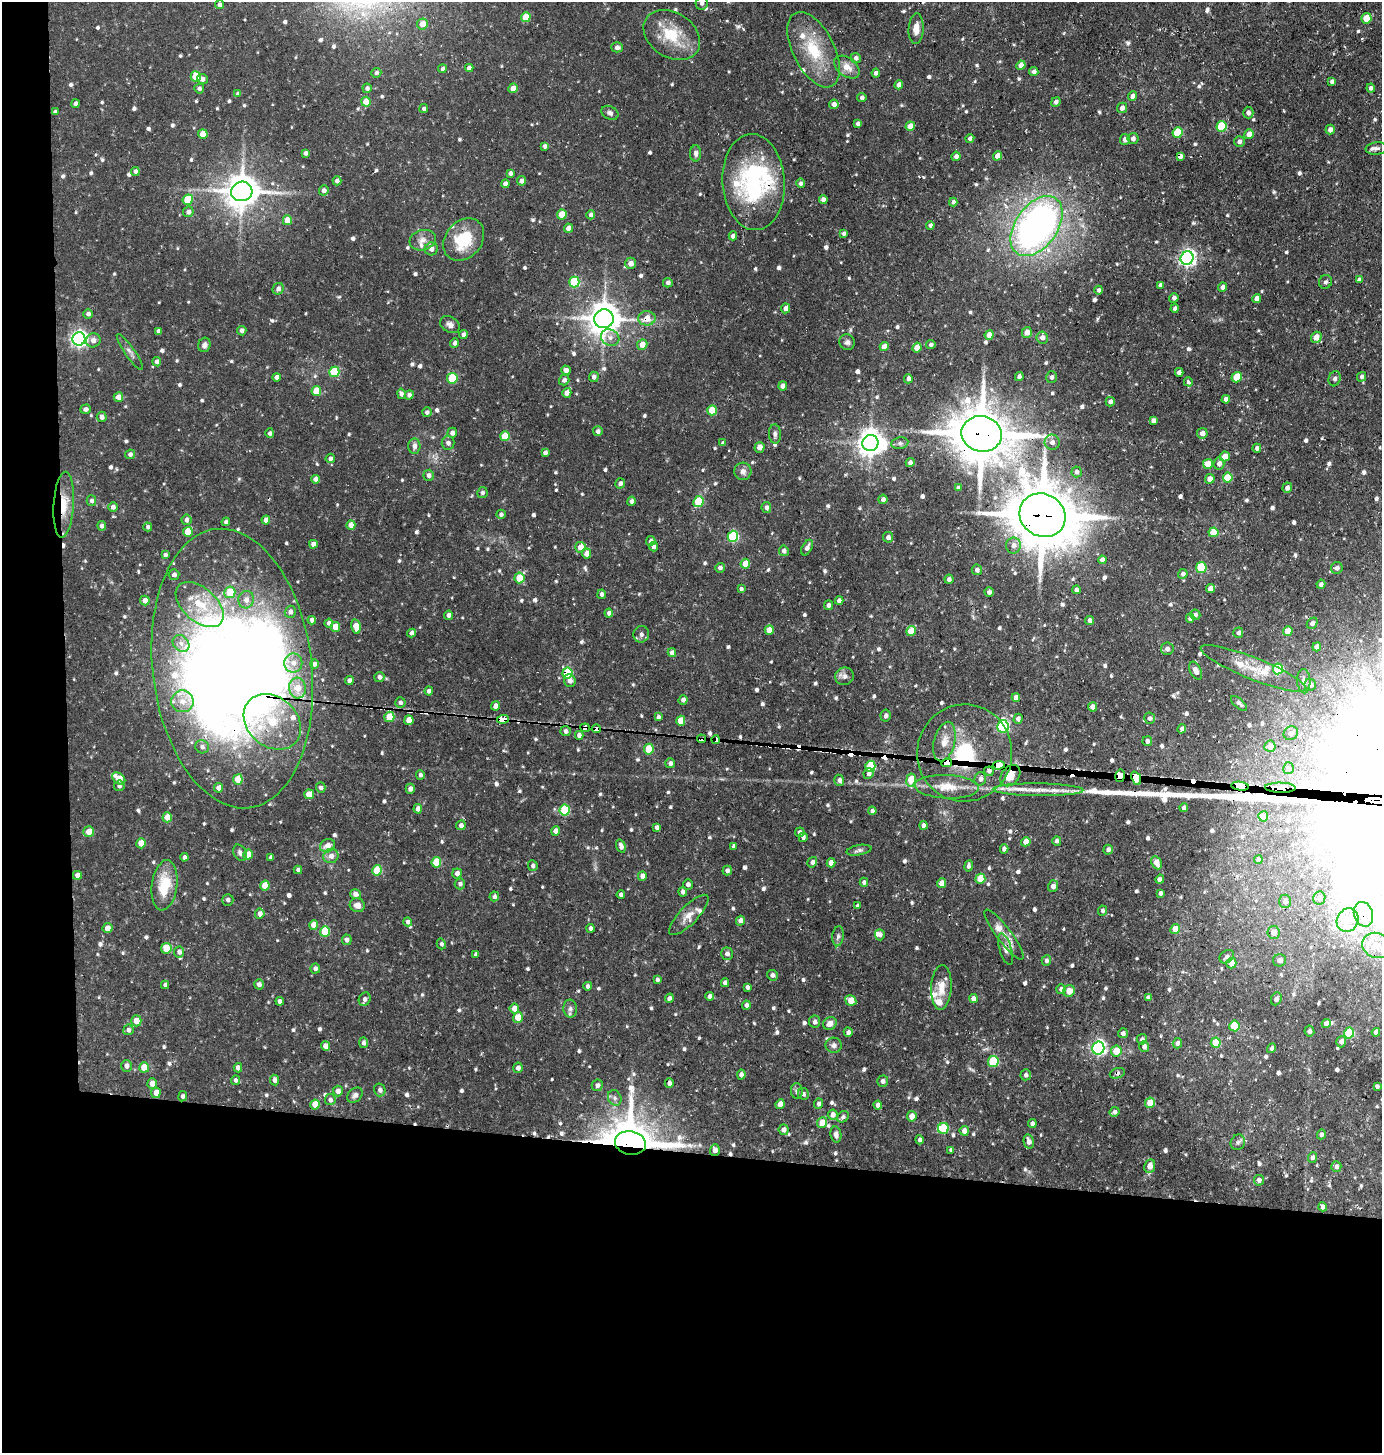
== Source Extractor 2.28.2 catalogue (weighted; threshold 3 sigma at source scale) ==
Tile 7 of 3 x 3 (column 1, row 3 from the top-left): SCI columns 140-1519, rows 2-1452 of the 4385 x 4355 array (HDU 1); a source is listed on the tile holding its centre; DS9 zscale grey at full resolution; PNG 1384 x 1455 px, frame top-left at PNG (2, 2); each listed source drawn as its Kron ellipse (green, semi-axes under 4 px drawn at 4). Shown black and unused: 24% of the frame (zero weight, under 3 of 4 exposures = <1% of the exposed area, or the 3 px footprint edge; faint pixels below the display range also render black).
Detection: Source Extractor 2.28.2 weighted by HDU 2 'WHT'; one run over the whole footprint, this tile lists its part. Background 0.0929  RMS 0.0063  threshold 0.0282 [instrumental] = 3 sigma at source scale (4.5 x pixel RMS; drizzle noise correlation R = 1.50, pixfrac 1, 0.05/0.05 arcsec/px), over >= 5 px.
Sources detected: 886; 3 inside a brighter object's white glare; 9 cosmic-ray / hot-pixel residue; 1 long thin detection or spike segment (spike, bleed or trail) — neither listed nor drawn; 17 inside a brighter listed object's ellipse — not listed separately; of the other 856, all 500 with FLUX_AUTO >= 1.72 (the completeness limit of this list) listed and drawn (356 fainter detections not listed), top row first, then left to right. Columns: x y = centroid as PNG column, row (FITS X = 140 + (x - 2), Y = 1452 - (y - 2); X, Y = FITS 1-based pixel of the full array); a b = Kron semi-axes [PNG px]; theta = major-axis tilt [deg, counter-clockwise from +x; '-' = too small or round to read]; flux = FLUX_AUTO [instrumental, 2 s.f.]
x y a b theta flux
702 3 7 6 - 1.9
219 5 4 4 - 2.6
526 17 5 4 - 16
1366 18 5 5 - 12
422 24 5 5 - 6.7
916 29 15 7 87 5.8
672 35 30 22 -33 25
617 47 6 5 - 2.4
813 50 41 21 -63 29
856 58 5 5 - 2.1
1021 65 5 4 - 4.5
847 67 14 9 -38 6.8
469 68 4 4 - 3.5
442 69 4 4 - 1.9
1034 72 4 4 - 2
376 73 5 4 - 1.8
876 73 4 4 - 2.2
196 76 5 5 - 20
202 79 5 5 - 2.7
1332 81 4 4 - 2.2
899 85 4 4 - 4.2
199 88 5 5 - 1.8
367 88 5 4 - 2
513 88 5 4 - 5.4
1371 88 4 4 - 1.9
238 94 4 4 - 2.2
1133 96 5 4 - 3.1
862 97 4 4 - 1.8
366 102 5 4 - 12
1056 102 5 4 - 1.9
76 104 4 4 - 2.3
834 104 5 4 - 2.8
1122 108 5 4 - 2.9
424 109 4 4 - 1.8
55 112 4 4 - 1.8
610 113 9 6 -28 2.1
1248 113 6 5 - 2.1
858 124 4 4 - 2.1
910 126 5 4 - 7.5
1222 126 5 5 - 32
1330 129 5 4 - 2.6
1177 133 5 5 - 24
203 134 5 4 - 12
1249 134 5 4 - 6.8
970 138 4 4 - 2.2
1133 138 6 5 - 2.2
1125 139 5 5 - 2.9
1239 141 5 5 - 2
545 146 4 4 - 2
1377 148 11 6 6 2.3
305 153 4 4 - 1.9
696 153 8 5 -89 2.2
956 156 5 4 - 2.6
997 156 4 4 - 5.5
1180 156 4 4 - 2.6
135 171 4 4 - 2
510 173 4 3 - 1.8
337 181 4 4 - 2.2
522 181 5 4 - 3.1
754 182 48 31 -86 75
800 183 5 4 - 2.1
505 184 4 4 - 2.7
324 190 5 4 - 2.6
242 191 10 9 - 1200
823 199 4 4 - 2.6
188 200 5 5 - 22
953 202 4 4 - 2.2
188 212 5 5 - 2.7
562 214 5 5 - 12
591 215 4 4 - 2.2
287 220 5 4 - 9.3
930 225 4 4 - 1.8
1037 226 34 21 54 290
569 228 4 4 - 4.3
844 233 4 4 - 1.8
733 236 4 4 - 2.6
423 240 13 10 16 4.8
464 240 23 18 49 27
431 249 6 6 - 2.9
1187 258 7 6 - 240
631 263 6 5 - 4
1359 280 4 4 - 2.2
574 282 5 5 - 36
1326 282 7 6 - 1.9
668 283 5 4 - 2
1160 285 4 3 - 1.9
1222 287 5 4 - 2.4
278 289 6 5 - 2.3
1099 290 4 4 - 1.8
1174 298 5 4 - 2
1257 298 4 4 - 4
786 308 5 4 - 3.4
1175 308 4 4 - 2.4
88 314 5 4 - 2.1
647 318 9 7 2 8.3
604 319 10 9 - 1100
450 325 10 8 -31 2.9
159 331 4 4 - 1.9
242 331 5 4 - 2.6
1027 332 5 5 - 4.4
463 335 4 4 - 2.4
989 335 5 4 - 7.8
610 337 9 8 - 3.6
1042 337 6 5 - 2.9
1316 337 5 5 - 6
79 339 6 6 - 220
93 340 7 7 - 3.4
847 342 8 7 - 2.1
454 343 4 4 - 1.8
204 345 7 6 - 2.2
642 345 5 5 - 5.4
931 345 5 4 - 1.8
884 347 4 4 - 6
917 348 5 4 - 6.2
130 352 22 5 -55 3
157 362 4 4 - 2.7
566 370 5 4 - 3.4
334 372 5 5 - 31
1179 372 4 4 - 3
1019 376 4 4 - 2
277 377 4 4 - 2.9
594 377 5 5 - 2.4
1051 377 6 5 - 1.9
1237 377 5 5 - 16
1362 377 5 4 - 1.8
452 378 5 5 - 28
908 379 5 4 - 2.3
1335 379 8 6 72 2
564 380 5 5 - 2.3
1188 382 4 4 - 1.8
783 386 4 4 - 3.8
316 391 5 5 - 16
567 393 5 4 - 4
401 394 5 4 - 2.1
409 395 4 4 - 2.2
118 397 5 4 - 4.7
1226 399 4 4 - 2.2
1110 402 5 4 - 2.5
86 409 5 4 - 2.1
712 410 5 5 - 16
427 412 5 5 - 1.9
102 417 5 5 - 2.7
1153 420 4 4 - 2.3
598 431 5 5 - 2
270 433 5 4 - 1.9
452 433 5 4 - 2.5
1202 433 5 5 - 4.2
775 434 9 6 -87 2
982 434 20 17 -13 3100
505 436 5 5 - 17
1052 442 7 7 - 2.8
448 443 6 6 - 2.3
723 443 4 4 - 1.9
870 443 8 8 - 740
900 443 8 6 9 1.9
414 446 7 6 - 3.1
760 447 5 5 - 4.6
1257 448 4 4 - 2.2
545 453 4 4 - 1.9
130 454 5 4 - 1.9
1225 456 5 5 - 6.2
330 458 5 4 - 2
910 463 4 4 - 2.2
1208 464 5 5 - 7.8
1219 464 6 5 - 2.8
743 471 8 8 - 3.1
1077 472 5 5 - 2.5
429 475 5 5 - 2.3
1228 478 5 5 - 16
316 479 4 4 - 2.9
1210 479 5 4 - 5.2
620 483 5 5 - 1.9
958 488 4 4 - 2
1287 488 5 4 - 2.7
482 493 5 5 - 1.9
883 499 5 4 - 2.6
91 501 5 4 - 2
631 501 5 4 - 2
698 502 6 5 - 24
64 505 33 10 86 13
113 507 4 4 - 2.4
766 507 5 5 - 2.3
501 514 5 4 - 1.8
1043 515 23 21 -32 3900
186 520 5 5 - 2.4
266 520 4 4 - 4.6
226 522 4 4 - 1.8
351 525 4 4 - 5.6
102 526 5 4 - 2.2
148 527 4 4 - 1.9
188 532 5 4 - 11
1213 532 5 5 - 17
733 536 6 5 - 55
888 537 5 5 - 2.2
651 541 5 4 - 2.3
313 544 4 4 - 3.6
1013 545 8 7 - 3.7
580 547 5 5 - 7.2
653 547 5 4 - 2.2
807 548 8 5 62 2.6
784 551 5 5 - 2.5
587 553 5 4 - 5.7
165 555 4 3 - 1.8
1102 560 4 4 - 3.2
745 564 5 4 - 10
1201 567 5 5 - 33
720 568 5 4 - 2.3
1337 568 6 5 - 2
977 570 5 5 - 2
1183 574 5 4 - 2
174 575 5 5 - 2.6
519 578 5 5 - 13
949 579 4 4 - 2
1321 584 4 4 - 1.9
741 589 4 3 - 1.8
1210 589 4 4 - 4.4
1076 590 4 4 - 2.1
230 592 6 5 - 18
989 592 4 4 - 1.8
602 594 4 4 - 1.9
145 600 5 4 - 4.1
246 600 9 7 76 4.5
839 601 4 4 - 2.4
200 605 28 17 -41 22
828 605 4 4 - 2
290 612 6 5 - 2.6
609 613 4 4 - 1.9
449 615 4 4 - 2.3
1195 615 5 5 - 2
1190 618 4 4 - 1.8
312 620 4 4 - 2.3
1090 620 4 4 - 2.4
329 623 4 4 - 1.7
1312 623 6 5 - 2.1
356 626 7 4 -79 9.8
335 627 5 4 - 9.6
769 630 5 4 - 7.4
911 631 5 4 - 12
1288 631 5 4 - 9.2
412 633 4 4 - 2.3
1238 633 5 5 - 2.2
641 634 8 7 - 2.5
181 643 9 7 -44 3.4
1317 647 4 4 - 3.7
1167 649 6 6 - 2.1
672 653 4 4 - 3.4
293 663 9 9 - 4.7
314 664 4 4 - 2
232 668 140 79 -83 650
1253 668 56 11 -22 19
1278 669 5 5 - 33
1196 671 9 5 -64 4.8
567 673 5 5 - 33
844 676 9 8 - 2.8
379 677 5 5 - 2.6
349 680 4 4 - 2.7
570 680 6 6 - 2.5
1304 681 12 6 -87 3
1310 685 6 5 - 2.6
298 688 10 8 -85 8.5
429 691 4 4 - 2.2
1016 698 4 4 - 3.9
683 700 5 4 - 2.5
182 701 11 11 - 6.9
400 702 5 5 - 2
1239 703 10 4 -41 2.2
496 706 4 4 - 3.9
1093 707 5 4 - 3.5
886 715 6 5 - 1.7
389 717 5 5 - 16
658 717 4 4 - 1.8
1150 718 5 5 - 2.2
503 719 6 4 6 100
1018 719 5 4 - 2.3
409 720 5 4 - 7.9
681 721 5 4 - 8.9
272 722 31 25 -41 43
1003 726 6 5 - 87
585 728 5 3 - 55
596 729 5 4 - 81
1182 729 5 4 - 2.3
566 731 5 5 - 2.2
1291 733 7 6 - 2.9
579 735 4 4 - 2.7
701 739 4 3 - 65
716 740 4 3 - 270
1147 741 5 4 - 2.6
944 742 20 10 76 8.1
1270 746 5 5 - 4.7
202 747 7 6 - 2.2
649 749 5 5 - 18
965 753 48 47 - 1600
670 763 5 5 - 1.8
947 763 5 4 - 930
999 765 6 4 6 1900
870 766 5 5 - 29
1288 768 6 5 - 1.7
989 771 5 4 - 2.1
869 773 5 5 - 2.1
420 775 5 4 - 1.7
1010 776 11 8 51 9.3
1120 776 6 4 78 1900
119 778 7 5 -36 11
1136 778 7 4 -67 2400
238 779 5 5 - 14
980 779 7 5 72 2.6
839 780 5 5 - 2.8
911 780 6 4 82 17
119 786 5 5 - 1.9
1240 786 8 4 -7 2400
947 787 32 12 -2 14
219 788 5 4 - 4.1
321 788 5 4 - 2.2
1280 788 15 5 -1 1500
410 789 5 4 - 2.4
1038 790 45 6 -1 11
309 794 5 5 - 6.7
1184 808 4 4 - 2.8
418 809 4 4 - 3.7
565 810 5 5 - 31
872 811 4 4 - 2.1
1263 816 5 5 - 2.4
167 817 5 4 - 9.1
461 825 5 4 - 2.3
924 825 4 4 - 3.3
657 827 4 4 - 2
556 831 4 4 - 5.1
89 832 5 5 - 7.5
800 832 5 4 - 2
803 837 5 4 - 1.7
1057 841 5 4 - 1.9
1026 842 5 4 - 5.9
141 843 5 4 - 8.8
328 846 8 6 30 5.2
621 846 7 4 -73 2.8
734 846 4 3 - 1.9
1004 849 4 4 - 2.5
859 850 12 5 10 2
1108 850 5 4 - 1.9
240 853 9 6 -62 2.2
248 855 5 4 - 10
331 856 7 7 - 3.8
184 857 4 4 - 1.9
271 857 4 4 - 2
1258 860 4 4 - 3
436 862 5 5 - 20
812 862 5 4 - 1.9
831 863 4 4 - 5
1156 863 7 5 -63 5.3
533 866 5 4 - 2.1
968 866 6 4 79 1.9
298 870 4 4 - 1.9
377 870 5 5 - 22
727 870 5 4 - 2.1
457 873 5 4 - 3.1
77 875 4 4 - 4.5
642 876 5 4 - 3.5
980 879 5 5 - 17
1160 879 5 4 - 1.9
864 882 4 4 - 1.8
942 883 5 4 - 6.7
460 884 5 5 - 2
688 884 5 5 - 1.9
165 885 25 12 82 21
265 886 5 4 - 14
1053 886 6 5 - 3.3
683 892 5 4 - 2.2
1160 893 4 3 - 2.1
355 894 5 5 - 2.7
621 895 4 4 - 2.1
494 896 5 4 - 2
1319 898 7 6 - 3.2
228 900 6 5 - 2.1
1285 901 7 6 - 3.1
357 905 7 7 - 4.2
858 906 4 4 - 1.9
1102 911 5 4 - 2
260 914 5 4 - 3.4
1363 914 12 9 -74 6.8
689 915 27 9 46 7.3
1348 920 12 10 63 7.6
740 921 5 4 - 3.1
408 922 4 4 - 1.8
314 925 5 4 - 7.7
108 928 5 5 - 4.6
591 928 4 4 - 2
1175 929 5 4 - 6.9
325 931 5 5 - 25
1274 932 6 6 - 4.9
880 935 5 5 - 2.5
1004 935 31 7 -53 6.9
838 936 10 5 84 2.1
347 940 5 5 - 2.6
441 944 5 4 - 1.8
1376 945 14 12 -24 8.5
166 948 5 5 - 12
1005 949 16 6 -73 3.3
179 952 5 5 - 2.4
476 954 4 4 - 2.1
727 954 6 6 - 2.5
1227 957 8 6 38 2.1
1046 960 5 4 - 1.9
1280 960 6 6 - 2.6
1231 963 5 5 - 8.3
315 969 5 4 - 2
772 975 5 5 - 2
657 979 4 4 - 1.8
725 983 4 4 - 2.6
259 984 5 5 - 2.5
165 985 4 4 - 1.9
588 986 4 4 - 2
747 987 4 3 - 2
941 987 22 10 87 9.6
1061 989 5 5 - 2
1069 991 6 5 - 6
710 996 4 4 - 2.7
1148 997 4 3 - 1.7
669 998 5 4 - 2.2
973 998 4 4 - 3.4
365 999 7 5 65 2.7
1276 999 7 5 68 2.3
851 1000 6 5 - 11
280 1001 4 4 - 2
746 1005 4 4 - 2.6
514 1009 5 4 - 6
570 1009 9 7 -87 2.4
518 1017 5 5 - 9.7
136 1021 5 5 - 6.7
815 1022 6 5 - 2.1
830 1023 7 6 - 4.3
1326 1024 4 4 - 4.4
1234 1026 5 5 - 20
128 1030 5 5 - 2.2
1309 1031 5 5 - 1.9
848 1032 4 4 - 2.4
1376 1032 4 4 - 2.2
1123 1033 5 5 - 2.1
1349 1033 5 5 - 30
1142 1039 5 5 - 2.2
1341 1042 6 5 - 3
364 1043 5 4 - 1.8
1177 1043 5 4 - 2.2
1216 1043 5 5 - 15
834 1045 8 7 - 2.2
325 1046 5 4 - 3.9
1144 1046 5 5 - 2.3
1098 1048 6 6 - 160
1272 1048 5 4 - 2
1116 1051 5 5 - 11
993 1062 5 5 - 33
126 1066 6 5 - 2.9
144 1067 5 5 - 13
238 1068 5 4 - 2.9
518 1068 5 4 - 2.7
1117 1073 8 5 18 1.8
741 1075 5 4 - 2.3
1026 1075 5 5 - 1.9
235 1080 4 4 - 1.9
275 1080 5 4 - 2.3
883 1081 5 5 - 2.2
152 1083 5 4 - 5
669 1083 5 4 - 2.3
597 1085 6 5 - 2.3
1377 1086 4 4 - 1.9
380 1090 6 5 - 2.4
338 1091 5 5 - 3.5
797 1091 8 6 -87 1.7
156 1093 5 5 - 5.1
803 1094 6 5 - 1.9
355 1095 9 6 44 2.5
183 1096 5 4 - 1.9
615 1098 8 6 -64 2.2
330 1100 5 5 - 2.2
1150 1103 5 5 - 10
315 1104 5 4 - 9
780 1104 5 4 - 5
819 1104 5 4 - 2.3
878 1105 4 4 - 2.3
1115 1112 5 4 - 2.1
833 1115 5 5 - 3.5
912 1116 5 4 - 5.8
843 1117 6 5 - 1.8
822 1123 5 5 - 8.6
1032 1124 4 4 - 2.3
943 1128 5 5 - 25
784 1130 5 5 - 2.7
964 1131 5 4 - 3.4
836 1134 8 5 -81 3
1321 1134 5 4 - 1.8
919 1140 4 3 - 2.1
1029 1141 7 5 -78 3.2
1238 1142 8 7 - 1.9
630 1143 15 11 -11 3100
715 1150 6 5 - 3.9
951 1150 4 4 - 2
1312 1158 5 4 - 1.8
1150 1166 7 5 80 5.7
1336 1166 5 5 - 2.1
1259 1180 5 5 - 2.5
1323 1207 4 4 - 2.3
Overlapping masked pixels (flux is a lower limit): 31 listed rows (the first 20) at x y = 1180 156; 754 182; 1037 226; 647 318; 604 319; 982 434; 64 505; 1043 515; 232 668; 567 673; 503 719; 585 728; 596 729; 701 739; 716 740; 965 753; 947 763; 999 765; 989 771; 1010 776
Isophote crosses this tile's border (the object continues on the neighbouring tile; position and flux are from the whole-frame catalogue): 2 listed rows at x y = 702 3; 1376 945